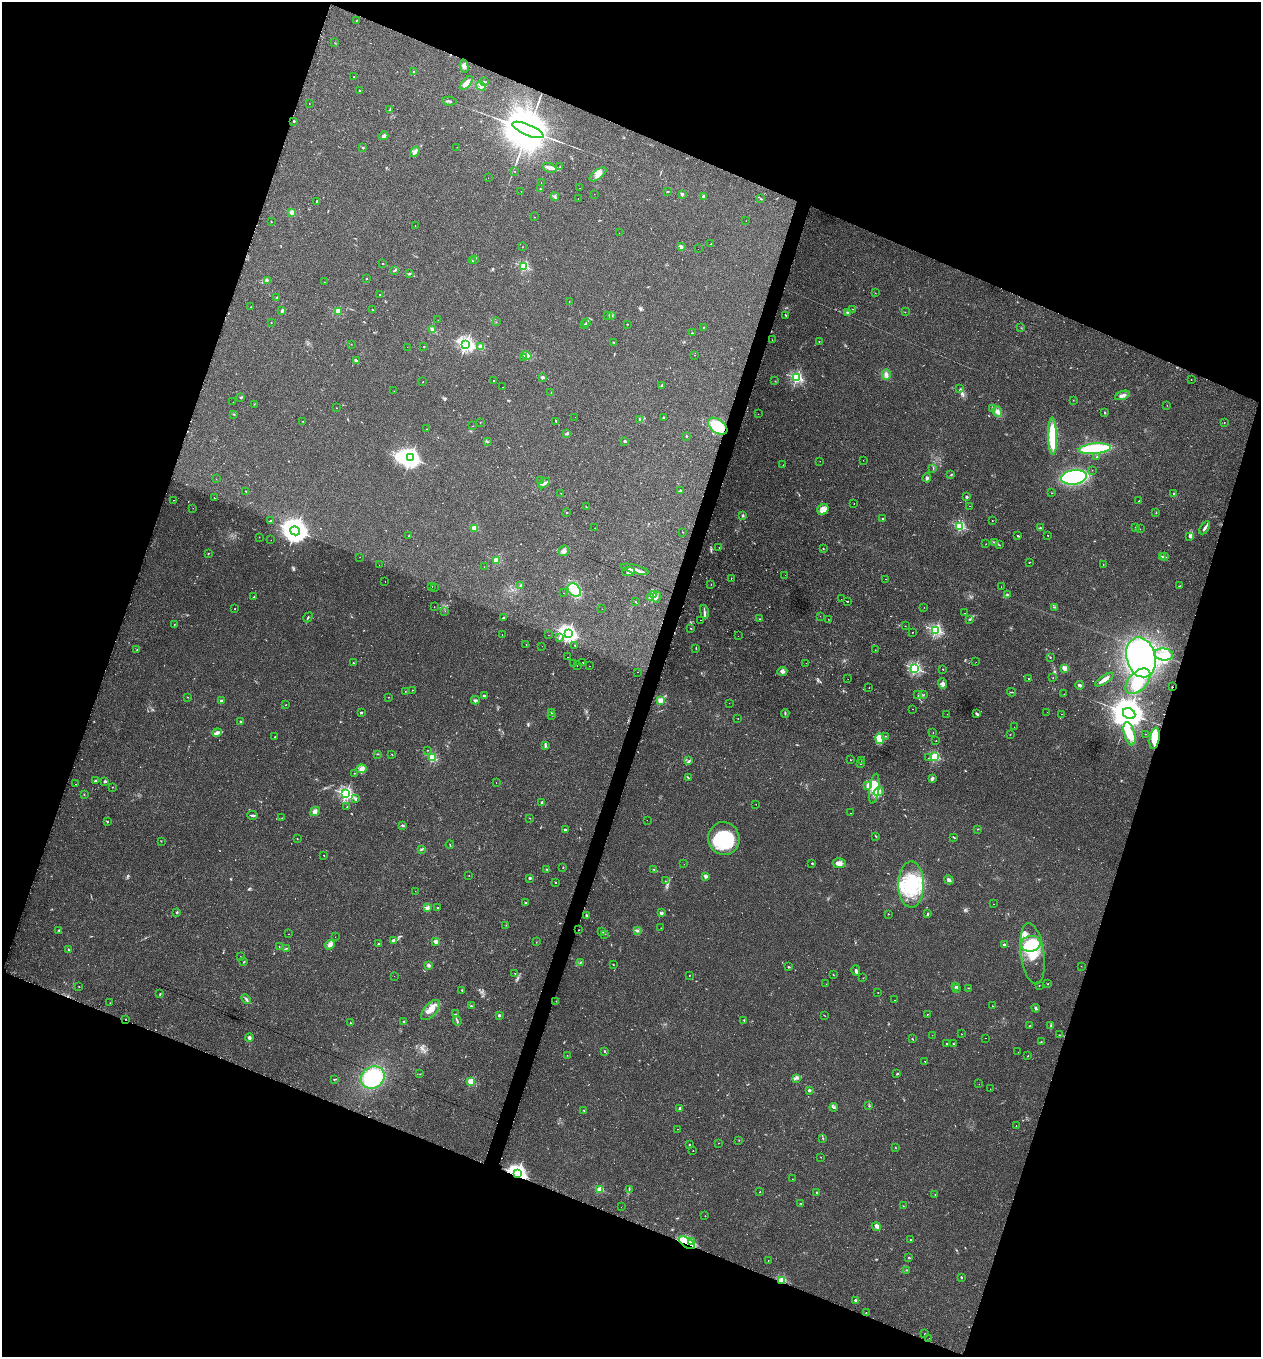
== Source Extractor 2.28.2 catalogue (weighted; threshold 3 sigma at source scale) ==
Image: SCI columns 142-5175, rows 6-5422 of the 5479 x 5487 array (HDU 1 of 3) = the unmasked area's bounding box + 8 px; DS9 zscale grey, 4 x 4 block average (1 PNG px = mean of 4 x 4 image px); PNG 1263 x 1359 px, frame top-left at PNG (2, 2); each listed source drawn as its Kron ellipse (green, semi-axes under 4 px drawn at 4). Shown black and unused: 40% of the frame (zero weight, under 2 of 3 exposures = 1% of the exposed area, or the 3 px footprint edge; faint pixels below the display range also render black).
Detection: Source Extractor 2.28.2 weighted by HDU 2 'WHT'. Background 0.0303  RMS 0.005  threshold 0.0227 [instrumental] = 3 sigma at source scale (4.5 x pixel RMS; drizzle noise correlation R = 1.50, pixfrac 1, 0.05/0.05 arcsec/px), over >= 5 px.
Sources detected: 647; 13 too faint to see at this stretch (4 x 4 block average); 8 inside a brighter object's white glare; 31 cosmic-ray / hot-pixel residue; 3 long thin detections or spike segments (spike, bleed or trail) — neither listed nor drawn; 8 coinciding with a brighter row at this scale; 28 inside a brighter listed object's ellipse — not listed separately; of the other 556, all 500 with FLUX_AUTO >= 0.613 (the completeness limit of this list) listed and drawn (56 fainter detections not listed), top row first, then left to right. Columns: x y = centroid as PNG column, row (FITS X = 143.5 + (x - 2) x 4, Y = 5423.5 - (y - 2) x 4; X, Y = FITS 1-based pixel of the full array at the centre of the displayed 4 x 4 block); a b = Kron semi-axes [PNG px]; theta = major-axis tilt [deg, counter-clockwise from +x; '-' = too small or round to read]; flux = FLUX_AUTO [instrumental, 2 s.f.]
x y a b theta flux
356 21 3 2 - 1.5
335 43 2 2 - 0.79
464 66 6 3 -77 9.7
414 72 2 2 - 3.7
354 77 2 2 - 0.97
484 82 3 2 - 2.6
466 83 8 3 49 25
481 86 5 3 - 8.1
360 90 2 2 - 1.7
449 101 7 2 -7 4.4
309 103 2 2 - 1.8
389 110 2 2 - 1.3
294 121 2 2 - 13
528 130 16 5 -23 37000
384 136 5 3 - 8.9
363 147 2 2 - 3.2
457 147 2 2 - 4.7
415 152 6 3 55 7.8
560 167 2 2 - 1.4
549 168 7 4 -21 11
515 171 2 2 - 2.1
598 174 10 4 36 25
488 178 2 2 - 1.5
541 183 2 2 - 0.66
579 188 2 2 - 4
540 189 2 2 - 1
521 191 2 2 - 2.7
667 191 3 2 - 1.5
594 194 2 2 - 1.8
682 194 2 2 - 27
555 196 4 3 - 5.4
703 196 2 2 - 18
578 198 2 2 - 5.6
761 199 3 2 - 1.7
317 201 2 2 - 11
292 212 2 2 - 66
534 217 2 2 - 0.7
746 221 2 2 - 0.64
271 222 2 2 - 1.3
415 226 2 2 - 0.66
619 233 2 2 - 1
711 244 2 2 - 1.4
522 247 2 2 - 0.71
681 247 2 2 - 41
698 249 2 2 - 0.75
474 260 3 2 - 2.2
472 261 4 2 - 2.6
382 264 2 2 - 1.5
524 266 2 2 - 310
395 270 3 2 - 2.7
409 274 3 2 - 2.7
367 278 2 2 - 3.3
267 280 2 2 - 1.9
324 282 2 2 - 0.76
875 293 2 2 - 0.78
380 294 2 2 - 1.3
276 298 3 2 - 4.1
569 302 2 2 - 0.69
251 307 2 2 - 0.79
852 309 3 2 - 0.95
372 310 2 2 - 4.3
282 311 3 2 - 6.9
338 311 2 2 - 140
847 312 3 2 - 3.1
905 312 2 2 - 0.7
786 315 3 2 - 2.9
608 316 2 2 - 1
611 316 3 2 - 4.8
438 320 2 2 - 0.68
496 322 2 2 - 1.2
587 322 3 2 - 2.3
271 323 2 2 - 1
627 324 2 2 - 1.9
585 325 3 2 - 2.7
704 327 2 2 - 1.6
1021 328 2 2 - 0.74
432 329 3 2 - 9.2
692 333 2 2 - 1.3
772 340 2 2 - 1.7
819 341 2 2 - 0.95
614 342 2 2 - 1.6
351 344 2 2 - 0.71
466 344 2 2 - 950
424 346 2 2 - 2
407 347 2 2 - 0.85
481 347 2 2 - 100
527 355 5 2 - 6
695 355 2 2 - 0.63
524 357 2 2 - 2.3
356 361 3 3 - 4
886 375 5 4 - 9.5
542 377 2 2 - 32
797 378 2 2 - 440
1191 380 2 2 - 1.3
494 381 2 2 - 4.8
775 381 2 2 - 1.4
423 382 2 2 - 1.5
662 385 3 2 - 2.7
502 387 2 2 - 1.1
960 389 2 2 - 1.3
394 391 2 2 - 0.64
551 393 2 2 - 1
1122 395 7 3 20 9.2
241 397 3 2 - 2.8
1073 400 2 2 - 1.7
233 402 2 2 - 0.75
254 404 2 2 - 1.4
1167 405 2 2 - 1.3
336 408 2 2 - 1.1
992 409 2 2 - 1.6
998 412 5 3 - 9.2
1105 412 2 2 - 3.3
234 414 2 2 - 2
758 414 2 2 - 0.73
575 417 2 2 - 0.9
664 417 2 2 - 2.9
639 420 2 2 - 2.4
303 421 2 2 - 2.4
556 421 2 2 - 3.1
480 422 2 2 - 0.69
1224 422 2 2 - 1.5
473 426 2 2 - 0.78
718 426 11 6 -36 110
427 429 2 2 - 1.3
567 433 4 2 - 4.4
686 436 2 2 - 1.8
1052 436 18 4 -89 100
625 441 3 2 - 4.6
487 442 3 2 - 1.8
1095 449 16 5 5 180
1097 457 2 2 - 1.6
410 458 3 3 - 1700
863 460 2 2 - 0.71
820 461 2 2 - 0.65
783 465 2 2 - 1
933 468 2 2 - 1
1092 470 2 2 - 1.2
951 475 3 2 - 2.2
1074 477 13 7 8 260
927 478 4 3 - 4.9
216 479 2 2 - 0.64
540 480 2 2 - 8.7
544 483 6 3 35 7.1
246 491 2 2 - 1.3
680 491 2 2 - 2.3
561 493 2 2 - 0.75
1052 493 2 2 - 0.96
1174 493 2 2 - 9.6
967 497 2 2 - 15
214 498 2 2 - 2.8
174 500 2 2 - 1.2
1139 501 3 2 - 1.4
854 503 2 2 - 0.74
970 506 2 2 - 1.7
586 507 2 2 - 1.3
193 508 2 2 - 2.7
823 510 6 5 - 31
567 513 2 2 - 4.6
1156 513 2 2 - 0.91
743 515 2 2 - 14
883 519 2 2 - 11
270 520 2 2 - 10
992 521 2 2 - 1.2
960 526 2 2 - 330
474 528 2 2 - 100
595 528 2 2 - 0.65
1041 528 3 2 - 2.4
1135 528 3 2 - 2.1
1205 528 7 2 58 9.2
1140 529 2 2 - 1.3
295 531 5 4 - 4400
683 532 2 2 - 2.5
1048 535 2 2 - 1.5
409 536 2 2 - 1.1
1018 536 3 2 - 4.2
259 537 2 2 - 1.1
1190 537 4 3 - 5.5
271 540 2 2 - 1.5
995 542 3 2 - 2.4
986 544 2 2 - 1.2
999 545 2 2 - 1
719 547 2 2 - 2.2
823 549 2 2 - 1.3
564 551 5 5 - 9.8
208 553 2 2 - 1.4
1162 556 3 2 - 2.8
360 557 2 2 - 0.61
1165 557 3 2 - 3.7
496 560 2 2 - 130
1029 562 2 2 - 1.3
1103 564 2 2 - 2
379 565 2 2 - 0.8
484 567 2 2 - 0.93
635 569 14 3 -14 15
628 572 6 4 3 8.9
785 575 2 2 - 0.78
731 579 2 2 - 0.65
885 579 2 2 - 1.2
385 581 2 2 - 0.97
711 584 2 2 - 0.61
521 585 3 2 - 2.7
1179 586 3 2 - 1.7
432 587 2 2 - 2.8
1001 587 2 2 - 0.71
435 588 2 2 - 0.77
574 590 8 5 -47 84
564 593 2 2 - 1
653 595 4 2 - 7
1007 595 4 2 - 2.8
254 597 2 2 - 5.2
650 597 3 3 - 6.1
657 597 5 3 - 6
841 599 2 2 - 0.84
848 601 2 2 - 1.2
636 602 3 2 - 1.6
434 607 2 2 - 0.97
924 607 2 2 - 1
1055 607 3 2 - 2.1
235 609 2 2 - 0.98
602 609 2 2 - 7.6
445 611 2 2 - 1.2
704 612 7 2 -79 7.2
964 613 2 2 - 0.62
820 616 2 2 - 0.73
308 617 5 2 - 2.7
503 618 2 2 - 2.2
759 619 2 2 - 1.5
828 619 2 2 - 1.3
701 620 2 2 - 1.2
969 620 2 2 - 1.1
174 624 2 2 - 1
905 626 2 2 - 1.4
691 628 2 2 - 1.3
936 630 2 2 - 520
912 632 2 2 - 1
568 633 3 2 - 1000
502 634 2 2 - 2.9
548 635 2 2 - 0.99
738 636 2 2 - 0.99
559 638 2 2 - 1.3
526 644 2 2 - 7.6
575 645 2 2 - 1.3
542 646 2 2 - 0.85
696 648 3 2 - 1.9
137 650 2 2 - 0.99
875 650 2 2 - 0.64
1164 654 9 6 -7 29
567 657 2 2 - 1.6
1050 657 2 2 - 1.8
1141 657 20 14 -75 610
583 662 2 2 - 0.86
976 662 2 2 - 0.75
353 663 2 2 - 3.8
806 663 2 2 - 1.5
573 664 2 2 - 2
577 666 2 2 - 2.2
589 666 2 2 - 2.4
915 668 2 2 - 530
1065 668 2 2 - 97
943 669 2 2 - 2.4
782 671 5 4 - 8.2
638 672 2 2 - 2.6
1053 678 2 2 - 1.1
848 679 2 2 - 1.2
1029 679 2 2 - 2.8
1104 679 10 3 33 17
1138 681 15 9 46 80
943 683 5 3 - 11
1080 685 4 2 - 7.4
1172 687 2 2 - 1.8
869 688 2 2 - 2.2
412 690 2 2 - 2.5
405 691 2 2 - 0.9
1011 692 4 2 - 2.2
1064 694 2 2 - 1.7
918 695 3 2 - 1.4
923 695 2 2 - 1.2
484 696 3 2 - 4.7
188 697 2 2 - 0.88
389 697 2 2 - 1
475 700 4 2 - 4.3
221 701 2 2 - 23
661 701 2 2 - 110
729 703 2 2 - 0.87
286 705 2 2 - 0.89
913 709 2 2 - 0.83
361 712 3 2 - 2.4
551 712 3 2 - 2.3
1047 712 2 2 - 4.8
785 713 4 2 - 2.5
1129 713 6 5 - 8300
947 714 2 2 - 0.83
977 714 3 2 - 6.9
1061 714 2 2 - 1.4
552 715 2 2 - 1.9
738 718 2 2 - 1.8
241 722 2 2 - 14
1014 727 2 2 - 0.85
217 733 5 3 - 11
933 733 2 2 - 0.78
1010 734 2 2 - 0.82
1129 734 12 5 -75 58
1145 734 2 2 - 0.81
885 736 2 2 - 1.5
275 737 2 2 - 2
1155 738 11 5 79 48
879 739 5 4 - 37
936 741 2 2 - 2.7
545 745 3 2 - 3.7
427 750 2 2 - 2
378 754 2 2 - 1.5
392 754 2 2 - 1.3
935 756 2 2 - 280
432 758 2 2 - 230
928 758 2 2 - 1
850 760 2 2 - 2.1
861 760 2 2 - 2.6
689 761 2 2 - 2.3
860 764 2 2 - 2.4
361 769 5 3 - 8.6
354 773 2 2 - 2.5
689 778 3 2 - 2.6
932 778 3 2 - 9.7
95 781 3 2 - 3.2
105 781 2 2 - 15
496 782 2 2 - 1.5
76 784 2 2 - 0.74
867 786 3 2 - 4.5
112 787 2 2 - 0.96
874 789 15 5 82 37
879 791 5 4 - 9.8
84 794 2 2 - 1.4
346 794 2 2 - 660
355 799 3 2 - 4.3
542 802 4 2 - 4.1
756 804 2 2 - 0.62
347 807 2 2 - 3
315 811 5 4 - 9.7
850 813 2 2 - 0.8
253 815 5 2 - 5.8
282 818 2 2 - 1.3
529 818 2 2 - 1
647 820 2 2 - 2.2
107 822 2 2 - 2.4
403 825 2 2 - 6.2
565 829 4 2 - 4.8
978 829 2 2 - 1.3
876 836 3 2 - 1.6
954 837 3 2 - 3.5
724 838 16 15 - 200
297 839 2 2 - 1.1
161 841 2 2 - 0.91
450 845 4 2 - 1.9
421 849 4 2 - 3.2
324 855 2 2 - 2
812 863 2 2 - 2.8
839 863 6 5 - 15
684 864 2 2 - 0.65
563 868 2 2 - 0.98
547 869 3 2 - 3.3
654 869 3 2 - 1.6
469 875 2 2 - 0.82
706 876 2 2 - 53
529 878 3 2 - 1.9
949 880 5 3 - 7.8
665 881 2 2 - 1.6
556 883 2 2 - 7.5
911 885 23 13 -90 140
415 891 2 2 - 1.1
525 903 2 2 - 7.9
994 904 2 2 - 1.1
427 908 2 2 - 37
438 908 2 2 - 2
177 912 2 2 - 13
661 913 2 2 - 44
888 914 2 2 - 2.3
928 914 2 2 - 5.5
586 915 3 2 - 3.4
506 925 2 2 - 0.76
661 928 2 2 - 1.2
59 930 3 2 - 2.4
579 930 2 2 - 0.89
637 930 3 2 - 5.3
601 931 2 2 - 1
289 934 2 2 - 0.93
605 934 2 2 - 0.89
335 937 2 2 - 0.66
393 941 3 3 - 7
436 942 2 2 - 70
536 942 2 2 - 0.66
378 944 2 2 - 5.9
1031 944 10 8 12 120
330 945 5 4 - 13
1004 945 2 2 - 19
279 947 2 2 - 0.92
287 948 2 2 - 0.94
68 949 2 2 - 1.7
1032 954 31 12 -82 110
240 956 2 2 - 0.69
244 962 3 2 - 2.4
580 962 2 2 - 1.3
613 964 2 2 - 1.5
428 965 2 2 - 41
1081 966 2 2 - 0.63
788 967 3 2 - 1.6
856 970 5 3 - 6.3
515 973 2 2 - 2
689 975 2 2 - 1.8
833 975 2 2 - 1.3
394 976 2 2 - 0.75
863 978 2 2 - 0.89
826 984 2 2 - 0.68
1048 984 2 2 - 2
1039 985 2 2 - 1.8
79 986 2 2 - 2.3
956 987 3 2 - 4.7
969 988 2 2 - 1.2
957 989 3 2 - 2.5
462 990 3 2 - 1.6
878 993 2 2 - 0.94
160 994 2 2 - 2.8
246 999 5 2 - 4.2
894 1000 2 2 - 0.86
556 1001 2 2 - 1.6
110 1003 2 2 - 0.84
471 1006 2 2 - 2.6
992 1006 2 2 - 1.9
1036 1008 4 2 - 4.3
430 1010 12 6 48 29
456 1014 2 2 - 1.4
927 1014 2 2 - 0.73
499 1015 2 2 - 24
825 1016 2 2 - 0.89
126 1019 2 2 - 18
744 1020 2 2 - 1.2
457 1021 5 2 - 4.1
404 1022 2 2 - 17
350 1023 2 2 - 2.3
1030 1025 4 2 - 2.3
1051 1026 2 2 - 1.8
961 1034 2 2 - 1
932 1035 2 2 - 2.2
1059 1035 2 2 - 1.2
249 1038 4 3 - 4.9
985 1038 2 2 - 0.92
912 1039 2 2 - 1.7
1041 1042 2 2 - 1.2
946 1044 2 2 - 2.2
953 1044 3 2 - 2.5
604 1051 2 2 - 7.6
1018 1052 2 2 - 0.87
567 1055 2 2 - 1
1028 1056 2 2 - 1.6
925 1061 2 2 - 4.3
420 1074 2 2 - 0.84
897 1074 2 2 - 3.4
373 1077 12 10 38 180
797 1078 2 2 - 2.2
335 1079 3 2 - 2.9
471 1081 2 2 - 160
979 1084 2 2 - 2.4
990 1089 2 2 - 0.64
809 1090 2 2 - 26
869 1106 2 2 - 1.2
834 1107 4 2 - 4.1
680 1108 2 2 - 23
584 1110 3 2 - 2.2
1016 1125 2 2 - 1
677 1129 2 2 - 1.1
823 1138 2 2 - 3.1
739 1140 2 2 - 1
718 1143 2 2 - 0.86
689 1144 2 2 - 4
896 1148 3 2 - 1.1
693 1151 2 2 - 0.66
821 1157 2 2 - 0.77
517 1174 3 2 - 1600
792 1179 2 2 - 0.68
600 1189 2 2 - 150
629 1189 3 2 - 2.2
760 1192 2 2 - 2.4
817 1192 2 2 - 6.6
935 1195 2 2 - 1
801 1203 2 2 - 0.96
903 1206 2 2 - 0.94
621 1207 2 2 - 0.85
705 1216 2 2 - 1.7
876 1226 5 4 - 8.1
910 1239 2 2 - 2.8
692 1241 3 2 - 3.9
687 1243 9 4 -34 34
909 1258 2 2 - 7.2
768 1260 2 2 - 0.84
907 1270 2 2 - 0.9
961 1277 3 2 - 2.5
782 1280 2 2 - 210
855 1300 2 2 - 11
866 1312 2 2 - 1.2
925 1334 2 2 - 0.94
929 1338 2 2 - 0.66
Overlapping masked pixels (flux is a lower limit): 7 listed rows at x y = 718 426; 1172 687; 1155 738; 126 1019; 517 1174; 687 1243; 782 1280
Diffuse or blended objects may show on this block-average render without a row.